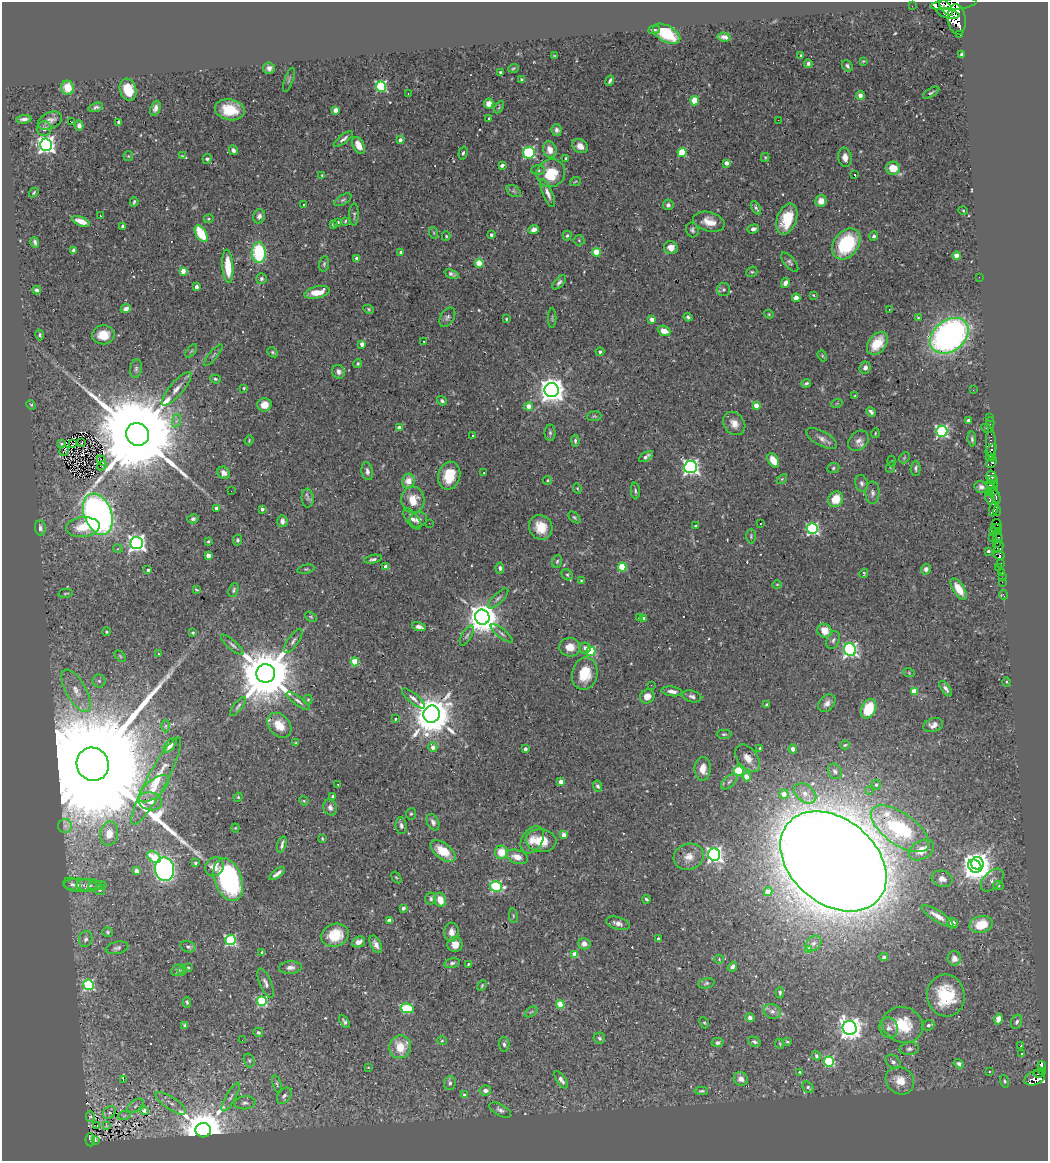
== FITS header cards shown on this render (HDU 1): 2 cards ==
NAXIS1  =                 1046
NAXIS2  =                 1159

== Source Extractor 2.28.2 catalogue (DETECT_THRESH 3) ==
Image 1046 x 1159 px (HDU 1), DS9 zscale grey, 1 PNG px = 1 image px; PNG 1050 x 1163 px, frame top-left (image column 1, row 1159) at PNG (2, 2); each listed source drawn as its Kron ellipse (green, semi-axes under 4 px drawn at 4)
Background 0.44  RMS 0.014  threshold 0.0432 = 3 sigma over >= 5 px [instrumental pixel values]
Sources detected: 532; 3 with non-positive FLUX_AUTO (blend fragments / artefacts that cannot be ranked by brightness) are neither listed nor drawn; of the other 529, the 500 brightest by FLUX_AUTO listed and drawn (29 fainter detections omitted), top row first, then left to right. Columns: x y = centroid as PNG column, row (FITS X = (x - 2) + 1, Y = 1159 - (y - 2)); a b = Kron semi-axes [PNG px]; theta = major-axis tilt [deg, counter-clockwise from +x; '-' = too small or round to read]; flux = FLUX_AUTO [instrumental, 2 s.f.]
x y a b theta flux
954 4 23 5 6 1900
912 6 2 2 - 6.5
946 7 10 4 -51 2300
948 13 12 5 -14 2500
957 19 15 9 -83 7600
654 30 6 3 7 1.6
667 34 15 8 -29 41
960 34 3 3 - 150
724 37 7 4 -5 4.2
961 54 3 3 - 1.4
554 56 3 2 - 0.9
801 56 3 3 - 1.4
863 61 4 3 - 1.1
808 64 4 4 - 2.3
847 66 6 5 - 2.7
269 68 6 5 - 3.9
513 68 5 3 - 1
500 72 3 3 - 1.3
289 80 12 2 71 1.5
521 80 3 3 - 1.2
610 81 5 3 - 2.1
381 86 5 5 - 120
67 88 7 6 - 18
128 90 11 8 -74 23
931 93 9 3 32 1.8
408 94 3 2 - 3.3
860 96 4 4 - 6.3
695 101 4 4 - 35
489 104 5 4 - 8.7
96 107 7 4 17 2.6
499 107 7 4 56 1.5
155 108 8 5 69 4.4
230 110 15 10 -12 28
335 110 4 4 - 10
24 119 7 3 7 3.2
489 119 3 3 - 1.5
778 120 2 2 - 11
50 121 13 8 26 6.3
71 122 3 2 - 1.8
119 122 4 3 - 2.5
79 126 5 4 - 3.4
44 129 7 7 - 4.4
557 130 6 5 - 3.8
343 139 11 4 37 3.3
400 140 4 3 - 5.8
46 145 6 6 - 440
359 145 9 5 -63 11
580 146 8 6 -33 7.4
233 150 5 4 - 2.7
550 150 8 6 -72 8.5
682 152 4 4 - 44
463 153 6 4 74 1.9
529 153 6 5 - 120
128 156 5 5 - 1.1
182 156 4 3 - 0.92
765 157 4 4 - 0.99
845 157 10 6 -82 6.7
566 158 4 3 - 1.7
207 159 5 4 - 1.7
726 163 4 4 - 6.4
502 165 4 3 - 2.3
893 168 7 6 - 17
538 170 7 5 0 1.8
551 173 14 13 - 28
854 174 3 3 - 28
322 175 3 3 - 0.91
575 182 5 3 - 0.88
514 191 8 5 -33 2.3
34 193 5 3 - 1.1
548 193 15 5 -67 5.1
343 200 9 5 31 2.1
821 201 6 5 - 9.2
134 202 4 2 - 1.4
304 205 2 2 - 0.86
668 205 5 5 - 3.4
756 208 7 3 -59 2.5
963 210 5 3 - 0.98
354 215 11 4 89 2
100 216 3 2 - 1.4
259 216 7 6 - 4.1
209 219 5 4 - 1.2
787 219 16 9 71 29
81 221 9 4 -21 9.5
345 221 3 3 - 0.96
338 222 3 3 - 1.4
709 222 16 9 -14 12
333 224 3 3 - 2
123 226 4 3 - 2.4
753 229 6 4 19 4.1
534 230 5 4 - 4.2
692 230 7 6 - 2.3
434 233 6 3 -72 1.2
201 234 9 5 -60 41
491 235 3 3 - 2.7
446 236 5 4 - 1.1
567 236 5 4 - 1.4
874 236 5 4 - 2
579 240 5 5 - 1.2
35 242 5 3 - 2.1
846 244 17 12 53 71
671 247 7 6 - 8.2
74 250 4 4 - 2.2
401 252 4 4 - 2.8
596 252 4 4 - 27
259 253 10 7 -88 71
957 256 4 4 - 15
357 258 4 3 - 5.4
790 262 11 5 -49 2.5
479 263 4 4 - 28
324 264 8 5 80 1.9
228 266 17 5 -86 24
183 271 4 3 - 14
752 272 6 5 - 1.4
451 274 7 4 -22 2.7
979 277 2 2 - 3.8
261 279 5 5 - 2.6
559 282 8 4 46 3
785 283 5 4 - 5.6
196 287 4 3 - 4.2
37 290 4 3 - 2
724 290 6 6 - 2.5
317 292 13 6 12 14
813 295 4 3 - 0.93
796 298 4 4 - 12
126 309 5 4 - 3.9
369 309 5 4 - 1.4
889 309 2 2 - 0.87
769 314 5 4 - 0.95
447 317 10 6 59 3
688 317 4 3 - 1.8
552 318 10 2 90 1
918 318 4 4 - 1.2
506 319 4 3 - 1.1
652 320 4 4 - 6.3
664 331 6 5 - 9.1
40 335 5 3 - 1.2
103 335 11 9 3 15
949 336 21 15 38 410
424 341 3 2 - 0.98
877 343 13 8 51 22
362 344 4 3 - 7
191 351 8 4 53 1.7
273 352 6 4 -41 1.5
600 352 4 4 - 2.5
213 355 13 3 51 1.7
822 356 6 4 -68 1.1
358 364 4 4 - 1.5
865 368 6 5 - 4.5
136 369 9 5 82 2.6
338 372 7 6 - 4.1
215 379 5 4 - 1.5
806 383 4 3 - 1.6
244 388 4 3 - 1.2
177 389 21 6 49 9.3
552 390 7 7 - 1100
973 390 3 2 - 1.4
855 396 4 3 - 1
442 401 5 3 - 2.1
837 403 5 3 - 0.89
31 405 5 4 - 1.2
264 405 7 6 - 11
529 406 4 4 - 9.1
756 406 4 4 - 8.9
871 412 5 3 - 2.5
594 416 7 5 5 1.4
989 417 2 2 - 9.7
176 421 7 4 71 2.5
968 421 4 4 - 3.4
990 423 6 2 -90 11
734 424 12 10 -51 8.9
399 428 4 4 - 5.7
987 428 5 3 - 85
942 431 5 5 - 170
550 433 8 5 90 2.1
875 433 4 2 - 0.93
137 434 12 11 - 32000
472 436 3 3 - 4.3
822 439 17 7 -29 6
972 439 7 4 -86 1.9
249 440 5 3 - 0.91
575 441 6 4 -85 2.1
858 441 11 9 45 5.8
82 443 3 2 - 0.91
62 444 3 3 - 1.1
73 444 2 2 - 1
991 445 17 5 -87 130
991 450 7 4 51 550
64 451 5 2 - 1.3
990 456 3 3 - 400
646 457 8 4 33 3.7
904 458 6 4 46 1.4
102 460 5 2 - 1.3
773 460 7 5 -58 14
891 461 5 3 - 0.91
992 462 6 4 47 530
102 466 5 3 - 1.6
691 467 6 6 - 350
891 467 5 3 - 0.97
833 468 6 5 - 1.7
916 468 7 5 88 2.5
367 471 9 5 -80 3.5
224 473 6 6 - 5.4
484 473 3 2 - 1.2
449 476 14 11 76 27
991 477 6 5 - 450
782 479 6 4 45 1.3
547 480 4 4 - 1.2
992 480 5 2 - 200
408 481 7 6 - 13
862 483 8 6 -74 3.3
992 485 6 4 -16 730
981 487 7 6 - 3.4
577 488 5 3 - 0.9
231 491 2 2 - 2.4
635 491 8 4 -85 2.1
993 491 5 3 - 360
988 492 2 2 - 13
872 493 11 7 89 3.8
308 498 9 6 -87 3
990 498 6 4 -63 510
996 498 7 3 -80 190
836 499 8 7 - 20
413 500 13 11 -87 17
216 508 4 3 - 3.8
262 509 3 3 - 2.7
994 509 7 4 71 610
997 511 5 3 - 170
98 514 21 13 -70 590
574 517 7 4 -44 1.6
193 519 5 4 - 1.9
412 519 12 6 -52 4.8
418 520 9 7 26 4.8
282 521 6 5 - 3.6
429 523 2 2 - 1.8
760 523 3 2 - 1.6
997 524 6 3 -59 550
696 526 4 3 - 1.3
83 527 17 10 6 21
541 527 13 11 -60 19
40 528 8 5 -81 3.2
996 528 5 3 - 87
812 529 5 5 - 150
993 531 3 2 - 170
998 531 3 3 - 23
751 536 7 5 89 1.6
993 537 3 2 - 10
998 538 5 3 - 49
237 540 5 4 - 1.7
208 541 3 2 - 1.1
137 543 6 6 - 430
996 543 4 3 - 25
999 546 6 4 74 52
118 549 5 3 - 0.91
988 551 3 3 - 2.3
999 555 6 4 -26 520
208 556 4 4 - 9.9
373 559 9 4 11 2.3
557 561 6 5 - 1.6
1000 563 3 3 - 100
386 567 4 3 - 9.1
622 567 4 4 - 47
500 568 5 4 - 3
999 568 2 2 - 5.5
306 569 8 4 12 1.3
926 569 5 4 - 3.5
148 570 3 3 - 1.9
1002 572 4 3 - 45
864 573 5 3 - 1.1
567 575 6 5 - 1.6
1002 577 2 2 - 5.2
581 581 4 3 - 1
1002 582 2 2 - 10
777 584 5 3 - 0.88
959 589 12 5 -58 13
196 590 4 2 - 1.1
234 590 7 4 69 1.7
66 593 7 2 9 1.1
1003 595 5 3 - 9.4
498 598 13 5 44 3.3
311 617 6 4 -30 1.4
482 617 7 7 - 2000
640 618 4 4 - 2.1
644 618 4 3 - 3
419 627 7 4 -14 4.7
825 631 7 7 - 14
106 632 4 4 - 1.4
193 633 3 3 - 1.2
501 633 13 4 -38 3.3
467 636 11 5 60 2.4
833 640 9 6 65 3
293 641 14 5 55 3.5
232 645 14 4 -41 3.2
570 647 11 9 -2 12
585 648 6 5 - 4
850 650 6 6 - 270
591 651 5 4 - 73
158 654 3 2 - 1.1
120 656 6 4 -46 1.5
355 662 4 4 - 44
266 673 9 9 - 8700
909 673 6 4 -20 1.1
585 674 16 12 79 27
99 681 6 6 - 2.4
1006 682 4 3 - 0.89
651 685 2 2 - 1.9
946 689 9 4 -55 3.4
76 691 24 10 -60 14
672 691 10 4 -8 5.5
914 691 4 4 - 21
647 696 7 6 - 9.8
692 696 9 5 -15 3.3
413 698 14 5 -41 4.6
308 700 5 4 - 1
298 701 14 4 -37 3.2
827 703 10 7 48 5.2
767 705 3 3 - 2.5
238 706 11 4 52 2.4
869 709 10 7 64 39
432 714 8 8 - 3500
395 719 3 3 - 0.98
279 725 14 10 -49 17
933 725 10 6 18 5.6
166 726 6 4 89 1.5
724 734 7 4 1 1.7
296 743 4 2 - 0.85
170 745 8 4 50 5.9
845 745 4 3 - 1.2
433 747 5 4 - 6.7
760 748 3 3 - 1.1
525 749 3 3 - 4.4
793 749 4 4 - 4.7
748 758 15 10 -52 10
93 764 17 16 - 81000
703 769 11 8 89 11
739 771 5 5 - 58
835 771 8 6 -59 3.1
747 777 4 4 - 18
156 781 49 9 62 27
729 781 10 5 42 3.4
561 782 4 4 - 9.3
338 784 2 2 - 0.87
876 785 5 5 - 1.9
598 786 6 4 -63 2.3
154 789 18 8 40 12
870 791 3 2 - 2
805 793 12 8 -36 9.7
784 794 5 4 - 10
333 796 3 3 - 2.2
238 797 5 4 - 1.1
150 801 12 9 -10 6.7
304 801 5 4 - 1
330 807 8 6 -65 4
411 814 5 5 - 1.6
433 822 9 6 -64 3.4
65 826 7 7 - 3.5
401 826 8 5 -84 3.4
235 828 4 4 - 0.88
900 829 34 16 -35 110
109 834 12 9 82 13
563 835 4 4 - 13
322 839 3 2 - 0.97
532 840 15 10 57 9.9
541 841 15 11 -5 22
282 844 8 3 76 2.7
921 850 13 9 28 15
443 851 14 7 -38 22
501 852 6 6 - 18
714 855 6 6 - 350
154 857 7 5 -35 23
517 857 11 7 -18 9.8
689 857 15 13 19 12
833 861 59 42 -40 7700
195 863 3 3 - 1.6
977 863 6 6 - 690
975 866 7 6 - 1100
214 867 10 9 - 11
165 869 12 9 -78 250
136 871 4 4 - 9.9
277 874 9 3 37 4.3
396 877 6 4 -56 1.1
942 879 10 8 -17 6.2
228 880 22 13 -70 160
992 880 14 8 45 4.7
72 884 9 6 -21 3.5
80 885 17 6 -3 6.1
89 885 12 6 0 4.5
999 885 5 4 - 1.4
97 886 9 4 5 2
496 886 6 5 - 120
100 890 5 5 - 2.2
768 892 4 4 - 19
431 899 6 5 - 2.4
646 899 4 3 - 1.4
440 900 7 5 -70 12
403 908 4 3 - 2.4
513 916 7 3 -82 1.3
937 916 18 5 -32 9.2
389 920 4 3 - 5.9
618 923 12 6 -16 5.4
953 923 5 5 - 5
981 924 12 8 14 25
108 932 5 5 - 1.5
451 932 9 7 89 6.6
335 935 14 11 19 28
86 939 8 6 69 3.2
658 939 3 3 - 2.9
230 940 5 5 - 120
359 942 7 5 22 5.6
813 943 9 7 44 4.2
376 944 9 5 -63 4.8
455 944 8 7 - 7.9
584 944 6 5 - 6
188 947 7 5 -18 2.3
117 948 11 6 12 3.1
809 950 4 4 - 19
262 953 3 3 - 1.8
574 955 4 4 - 18
884 957 4 4 - 1.9
954 958 7 6 - 6.4
719 959 4 4 - 0.98
452 963 8 5 12 2.7
468 964 3 3 - 1.2
188 967 4 3 - 0.93
290 967 11 6 5 4.9
732 967 5 4 - 3.2
177 970 6 5 - 2.6
182 971 5 4 - 1.5
266 983 16 6 -67 4.3
706 983 8 5 12 1.9
89 985 5 5 - 100
482 985 6 3 63 1.2
780 993 6 4 -85 1.5
946 996 21 19 -84 48
262 1001 5 5 - 100
187 1002 5 4 - 1.5
560 1004 4 4 - 27
407 1008 7 5 -9 53
772 1011 9 7 -24 4.2
531 1012 7 3 36 1.5
750 1018 5 4 - 2.8
998 1019 5 4 - 9.2
344 1021 7 4 -58 2.3
1017 1022 7 5 66 2.6
704 1023 6 4 -65 1.3
903 1025 20 17 -18 34
928 1025 6 5 - 2.8
185 1026 3 3 - 2.9
850 1028 7 7 - 840
889 1028 10 9 - 5.6
258 1032 5 4 - 2
599 1038 6 5 - 2.6
242 1040 2 2 - 2.6
442 1041 5 3 - 0.91
754 1042 6 4 -25 2.3
787 1042 3 2 - 1.1
717 1043 6 4 12 2.6
504 1044 7 5 -86 2.5
780 1044 5 3 - 1
1021 1045 3 3 - 28
400 1047 11 11 - 23
909 1049 10 6 6 3.1
1021 1054 3 2 - 1.8
816 1056 5 4 - 1.7
249 1060 7 5 -75 1.9
829 1061 5 5 - 94
893 1062 8 6 -44 2.8
959 1064 5 4 - 2.8
1042 1066 5 4 - 180
368 1067 2 2 - 0.97
1042 1071 4 3 - 140
800 1072 3 2 - 1
990 1072 3 2 - 1.2
1038 1074 5 3 - 100
1035 1078 11 7 24 88
123 1079 3 2 - 250
741 1079 7 6 - 6.2
561 1080 10 4 -56 3.9
900 1081 15 13 -36 14
1005 1081 6 4 -75 1.4
450 1083 7 5 82 2.9
277 1084 9 3 -71 1.6
808 1087 6 4 -49 1.8
485 1090 6 5 - 4.5
701 1091 7 4 -3 1.8
464 1095 3 3 - 5.2
284 1096 9 6 54 3.2
231 1097 16 4 60 4
171 1103 18 6 -34 6.8
245 1103 10 6 5 3.6
135 1106 9 5 39 3.4
500 1110 12 6 -28 3.4
144 1111 4 3 - 3.1
109 1112 7 5 47 1.7
124 1116 7 4 19 1.5
90 1117 5 4 - 1.8
97 1126 2 2 - 1.1
106 1126 4 3 - 1.2
203 1130 8 7 - 4600
90 1140 6 4 -87 28
95 1140 4 3 - 2.9
At the frame edge (FLAGS 8, measured only in part): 1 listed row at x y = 954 4
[29 fainter detections neither listed nor drawn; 3 non-positive-flux detections neither listed nor drawn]